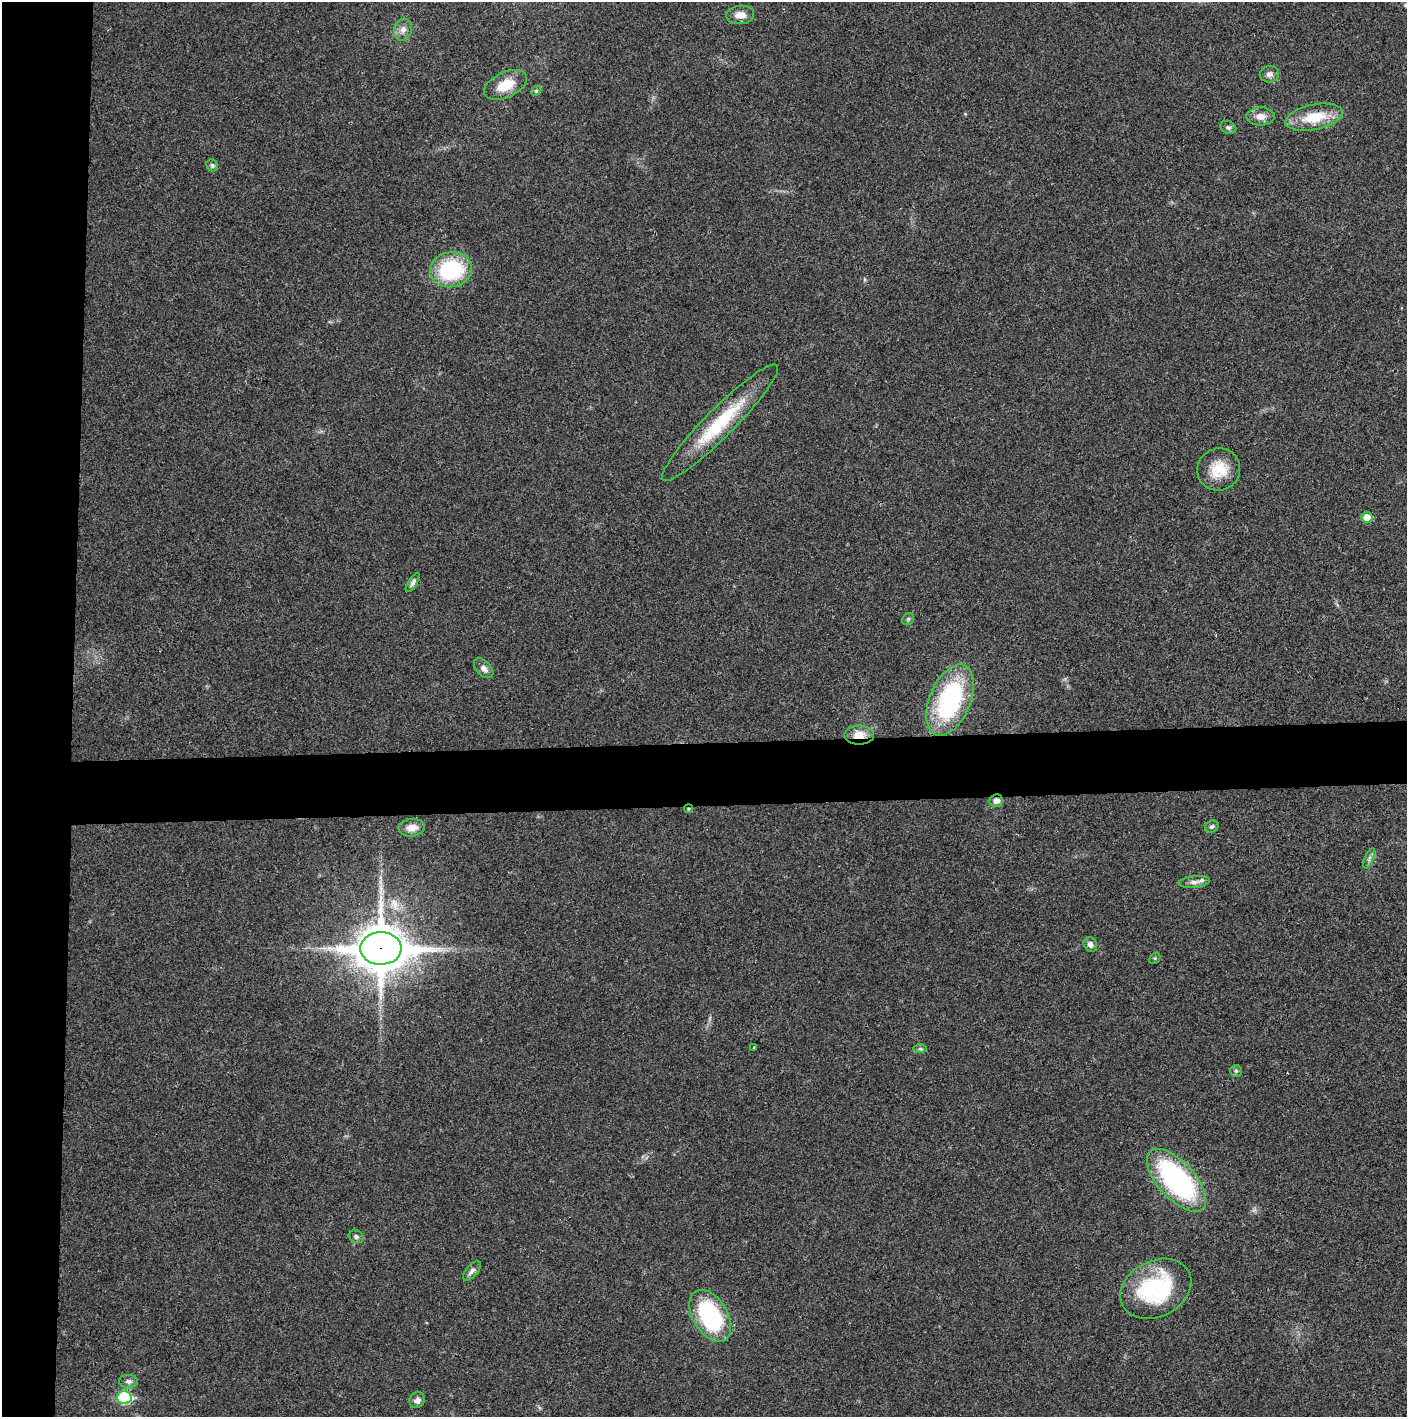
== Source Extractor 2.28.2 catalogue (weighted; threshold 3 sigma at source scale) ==
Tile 4 of 3 x 3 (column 1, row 2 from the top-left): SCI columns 4-1408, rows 1416-2830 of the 4219 x 4245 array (HDU 1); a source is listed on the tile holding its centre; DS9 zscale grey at full resolution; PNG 1409 x 1419 px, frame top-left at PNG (2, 2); each listed source drawn as its Kron ellipse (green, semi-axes under 4 px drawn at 4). Shown black and unused: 9% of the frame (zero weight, under 3 of 4 exposures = <1% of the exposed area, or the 3 px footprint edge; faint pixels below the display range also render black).
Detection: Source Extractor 2.28.2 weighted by HDU 2 'WHT'; one run over the whole footprint, this tile lists its part. Background 0.0193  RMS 0.0041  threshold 0.0185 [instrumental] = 3 sigma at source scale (4.5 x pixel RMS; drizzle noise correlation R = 1.50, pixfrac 1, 0.05/0.05 arcsec/px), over >= 5 px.
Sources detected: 39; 1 inside a brighter listed object's ellipse — not listed separately; the other 38 listed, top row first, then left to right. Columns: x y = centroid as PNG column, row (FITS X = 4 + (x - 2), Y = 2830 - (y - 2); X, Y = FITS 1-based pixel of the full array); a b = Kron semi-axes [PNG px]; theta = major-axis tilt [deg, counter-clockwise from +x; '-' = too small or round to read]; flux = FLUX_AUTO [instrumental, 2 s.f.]
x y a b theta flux
740 15 14 9 5 3.9
403 30 11 9 73 2.5
1269 74 9 8 - 2
506 85 23 12 25 8.8
536 91 6 4 45 0.62
1260 116 14 9 0 3.7
1314 117 29 12 11 14
1228 127 8 6 -24 1
212 165 6 5 - 0.87
451 270 21 17 10 33
720 423 81 14 45 27
1219 469 21 21 - 11
1367 517 5 5 - 5.7
413 582 11 4 58 1.2
908 619 6 5 - 0.76
484 668 12 7 -45 2.2
950 700 38 20 67 56
859 735 15 9 0 6.1
996 801 7 6 - 2.1
688 809 4 4 - 0.5
1212 826 7 5 26 0.93
412 828 13 9 5 4.2
1369 858 11 4 68 1.2
1194 882 15 5 6 2
1090 944 8 6 -55 1.6
381 948 20 16 0 1500
1155 958 6 4 46 0.6
754 1047 3 2 - 0.4
920 1049 7 4 0 0.72
1236 1071 6 6 - 0.84
1177 1180 39 18 -47 72
356 1237 7 6 - 1
472 1271 12 6 48 1.7
1156 1289 37 28 27 41
710 1316 28 17 -59 49
128 1381 9 6 0 1.6
124 1397 7 6 - 36
417 1400 8 7 - 1.8
Overlapping masked pixels (flux is a lower limit): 4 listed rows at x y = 859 735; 996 801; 688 809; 381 948